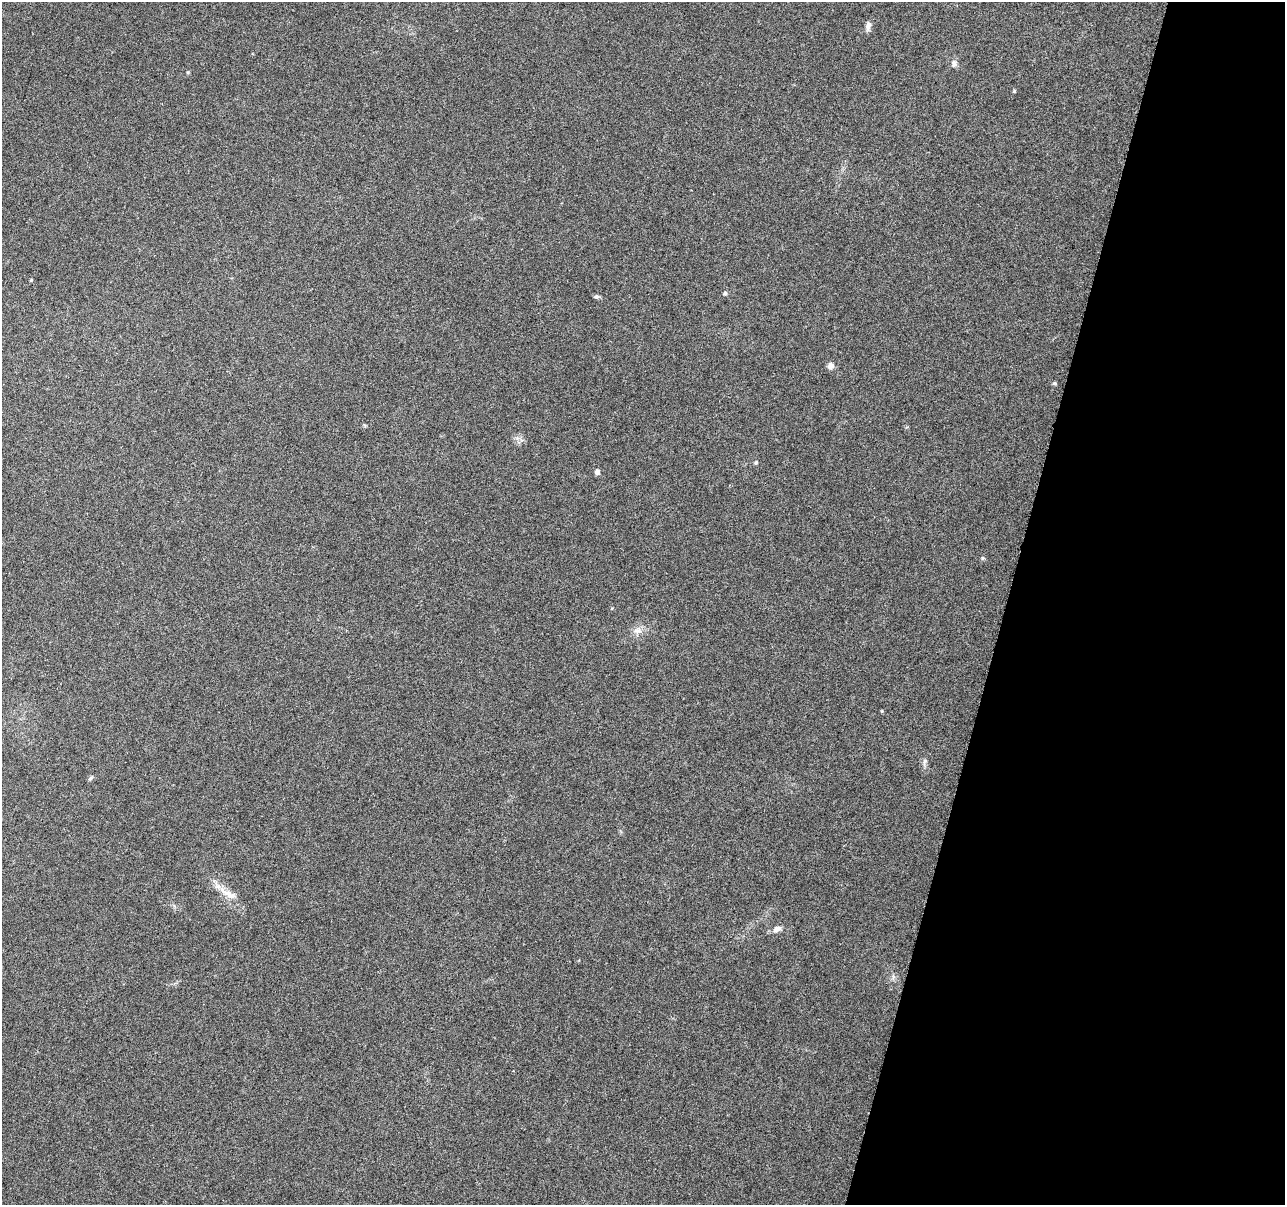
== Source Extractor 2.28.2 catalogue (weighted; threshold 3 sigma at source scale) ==
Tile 8 of 4 x 4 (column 4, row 2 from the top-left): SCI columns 3865-5147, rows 2686-3888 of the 5170 x 5431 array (HDU 1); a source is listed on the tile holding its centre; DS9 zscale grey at full resolution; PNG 1287 x 1207 px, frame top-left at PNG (2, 2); no overlay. Shown black and unused: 22% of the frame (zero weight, under 3 of 6 exposures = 3% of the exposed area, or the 3 px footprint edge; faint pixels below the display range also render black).
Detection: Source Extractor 2.28.2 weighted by HDU 2 'WHT'; one run over the whole footprint, this tile lists its part. Background 0.0304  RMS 0.004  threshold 0.0163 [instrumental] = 3 sigma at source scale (4.09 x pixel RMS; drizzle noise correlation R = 1.36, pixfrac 0.8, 0.0396/0.0396 arcsec/px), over >= 5 px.
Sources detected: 17; all 17 listed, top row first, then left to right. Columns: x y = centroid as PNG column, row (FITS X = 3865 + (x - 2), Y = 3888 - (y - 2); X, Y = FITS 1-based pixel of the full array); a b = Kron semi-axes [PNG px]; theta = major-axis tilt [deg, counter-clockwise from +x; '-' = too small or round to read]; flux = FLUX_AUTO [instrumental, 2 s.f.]
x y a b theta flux
868 26 12 6 82 1.7
954 63 10 8 83 1.4
1014 91 4 4 - 0.45
31 280 4 3 - 0.33
725 293 5 5 - 0.8
596 296 6 6 - 0.73
831 366 9 8 - 1.6
1054 383 5 4 - 0.62
364 425 6 4 -70 0.4
756 462 5 4 - 0.49
597 472 5 5 - 1.8
637 631 12 8 10 2.4
881 711 4 3 - 0.34
925 761 6 5 - 0.81
90 778 8 5 29 0.67
229 894 25 9 -26 4.8
777 929 13 8 21 2
Unlisted compact peaks at least as high as the median listed source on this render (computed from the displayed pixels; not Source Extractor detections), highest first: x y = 982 558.